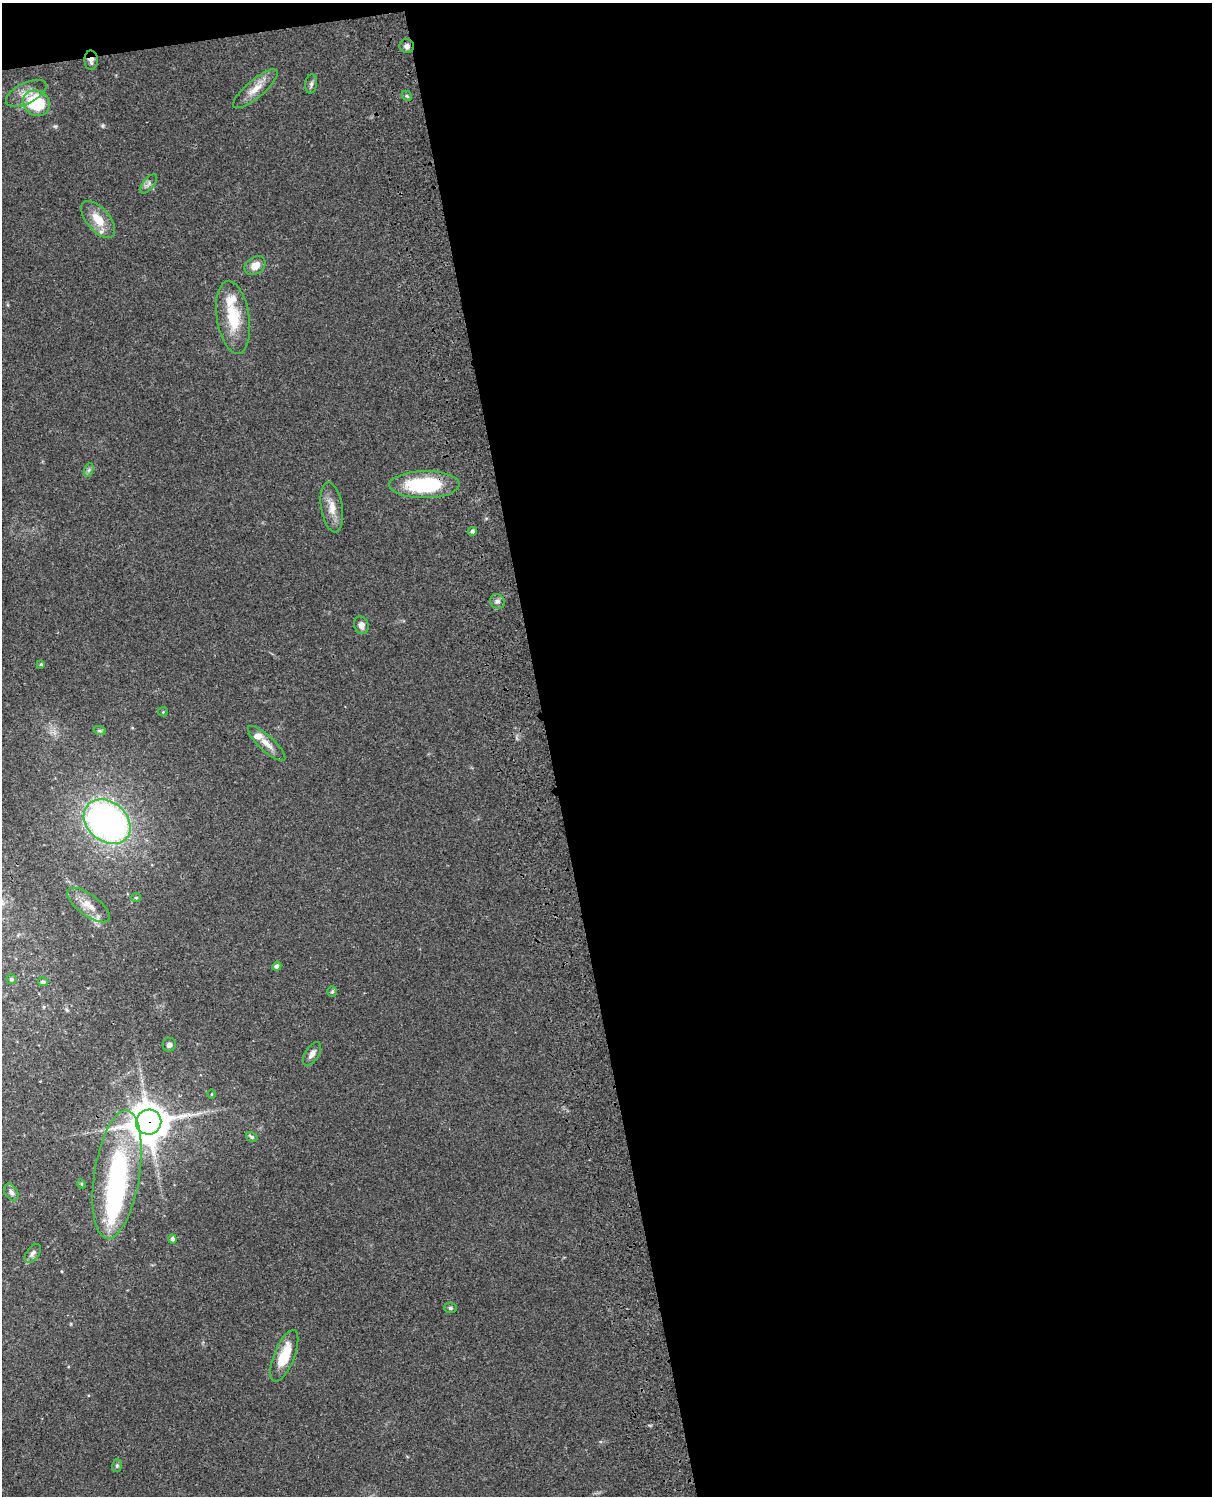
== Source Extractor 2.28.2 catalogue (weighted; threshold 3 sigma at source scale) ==
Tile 4 of 4 x 3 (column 4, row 1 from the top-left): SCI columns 3753-4962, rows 3266-4759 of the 5081 x 4925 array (HDU 1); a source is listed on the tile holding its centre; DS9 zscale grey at full resolution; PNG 1214 x 1498 px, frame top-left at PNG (2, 3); each listed source drawn as its Kron ellipse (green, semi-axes under 4 px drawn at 4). Shown black and unused: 56% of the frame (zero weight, under 3 of 4 exposures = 6% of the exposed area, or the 3 px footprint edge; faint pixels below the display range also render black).
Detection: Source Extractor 2.28.2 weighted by HDU 2 'WHT'; one run over the whole footprint, this tile lists its part. Background 0.0771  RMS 0.0058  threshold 0.026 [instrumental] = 3 sigma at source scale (4.5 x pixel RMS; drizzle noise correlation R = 1.50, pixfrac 1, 0.05/0.05 arcsec/px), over >= 5 px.
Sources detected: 45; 1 inside a brighter object's white glare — neither listed nor drawn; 3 inside a brighter listed object's ellipse — not listed separately; the other 41 listed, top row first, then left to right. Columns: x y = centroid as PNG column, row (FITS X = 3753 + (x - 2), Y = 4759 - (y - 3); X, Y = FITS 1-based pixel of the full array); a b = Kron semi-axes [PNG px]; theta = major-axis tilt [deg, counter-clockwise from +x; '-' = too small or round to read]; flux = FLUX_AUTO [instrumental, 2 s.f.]
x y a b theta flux
407 46 7 7 - 2
91 60 10 6 -89 2.8
311 84 9 6 81 1.7
255 89 28 9 40 7.9
26 93 22 10 26 7
407 96 6 4 -45 0.89
36 103 14 12 -32 30
149 184 11 5 50 2.1
98 219 22 11 -49 12
255 266 11 8 34 5.6
233 317 37 16 -81 22
89 470 7 4 71 1.3
424 485 35 13 1 45
332 507 25 10 -81 7.5
472 531 4 4 - 1.3
497 601 8 7 - 2
361 625 9 7 -71 3.4
41 664 4 4 - 0.73
163 712 5 4 - 0.62
100 731 6 4 -18 0.82
267 743 24 7 -43 6
107 822 26 19 -39 210
136 898 5 4 - 0.65
88 905 25 10 -36 7.5
277 966 4 4 - 1.9
12 979 5 5 - 1
43 982 5 4 - 1.2
332 992 5 5 - 0.78
169 1045 7 6 - 2.1
312 1054 13 6 57 3
211 1094 4 3 - 0.45
149 1122 13 12 - 1400
252 1137 6 4 -31 1.2
117 1174 65 22 81 100
81 1184 5 4 - 0.68
11 1192 9 6 -59 2.1
172 1239 4 4 - 1.7
33 1253 10 6 53 2
450 1308 6 5 - 0.97
284 1356 27 10 68 17
117 1466 6 5 - 0.87
Overlapping masked pixels (flux is a lower limit): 5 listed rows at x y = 407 46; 91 60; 424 485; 149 1122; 117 1174